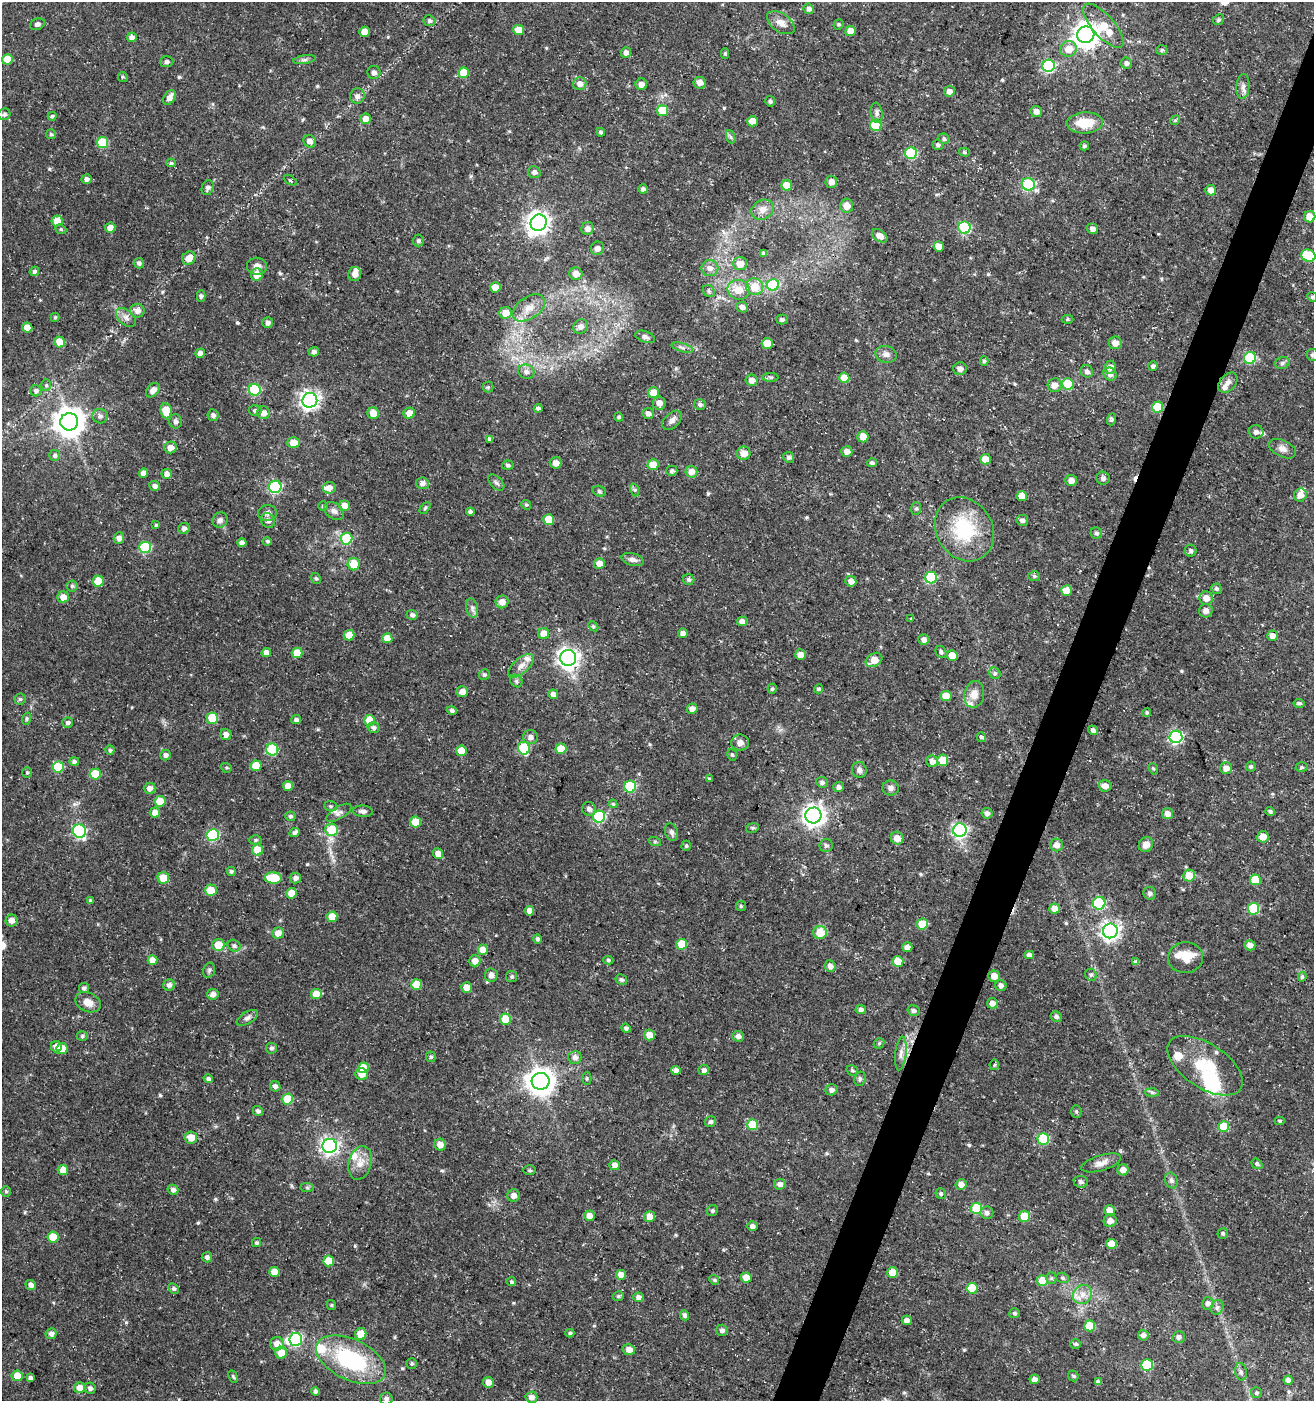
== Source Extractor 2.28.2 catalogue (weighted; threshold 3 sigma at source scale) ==
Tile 10 of 4 x 4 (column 2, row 3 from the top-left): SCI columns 1521-2832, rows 1409-2807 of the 5730 x 5606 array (HDU 1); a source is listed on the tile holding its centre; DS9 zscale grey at full resolution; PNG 1316 x 1403 px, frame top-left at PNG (2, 2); each listed source drawn as its Kron ellipse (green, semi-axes under 4 px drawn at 4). Shown black and unused: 3% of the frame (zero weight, under 3 of 5 exposures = <1% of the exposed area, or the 3 px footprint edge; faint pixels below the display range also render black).
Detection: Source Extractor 2.28.2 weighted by HDU 2 'WHT'; one run over the whole footprint, this tile lists its part. Background 0.0259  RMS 0.0022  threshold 0.0101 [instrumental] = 3 sigma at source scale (4.5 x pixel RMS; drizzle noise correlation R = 1.50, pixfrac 1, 0.0396/0.0396 arcsec/px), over >= 5 px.
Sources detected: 554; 2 inside a brighter object's white glare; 1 cosmic-ray / hot-pixel residue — neither listed nor drawn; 13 inside a brighter listed object's ellipse — not listed separately; of the other 538, all 500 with FLUX_AUTO >= 0.297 (the completeness limit of this list) listed and drawn (38 fainter detections not listed), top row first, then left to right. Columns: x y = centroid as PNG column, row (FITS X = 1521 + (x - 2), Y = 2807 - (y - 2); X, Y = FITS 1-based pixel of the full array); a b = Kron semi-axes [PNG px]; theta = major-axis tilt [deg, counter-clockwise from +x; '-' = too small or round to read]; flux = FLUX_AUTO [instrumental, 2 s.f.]
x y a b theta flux
809 9 5 5 - 0.83
1218 20 6 5 - 0.4
430 21 6 5 - 0.53
781 23 15 9 -34 1.9
37 24 8 5 20 0.73
839 24 5 5 - 0.36
1103 26 28 11 -48 6.9
519 30 5 5 - 3.2
850 31 5 5 - 2.4
365 32 5 5 - 3
1086 35 8 8 - 200
132 37 5 5 - 1
1069 49 8 8 - 3.3
1162 50 5 5 - 0.41
626 53 5 5 - 0.99
725 54 5 4 - 0.38
7 59 5 5 - 4.8
304 60 11 4 9 0.61
167 62 6 5 - 0.64
1126 63 6 5 - 0.78
1048 66 6 6 - 28
374 73 6 6 - 0.87
463 73 5 5 - 5.2
123 77 5 5 - 0.31
700 83 6 6 - 1.5
580 84 6 6 - 1.6
641 84 6 5 - 1.3
1243 86 13 6 86 1
949 91 5 5 - 1.2
357 96 7 7 - 1.1
169 97 8 5 55 1.6
770 101 5 5 - 0.49
663 111 5 5 - 7
1036 111 6 5 - 1
877 113 10 6 -82 0.73
4 114 6 5 - 0.64
52 116 4 4 - 0.42
366 119 5 5 - 2.1
1175 120 5 4 - 0.34
752 121 5 5 - 2.9
1085 123 18 10 3 5.5
876 125 6 5 - 8.1
601 132 4 4 - 0.32
51 134 5 4 - 0.37
731 137 7 4 -71 0.44
944 139 6 5 - 0.53
310 141 7 5 -42 1.3
102 142 5 5 - 11
938 145 5 5 - 0.56
1084 146 5 4 - 0.45
964 152 5 4 - 0.34
911 153 6 6 - 20
171 163 4 4 - 0.37
534 172 6 5 - 0.89
87 179 5 4 - 0.9
290 180 7 4 -29 0.56
831 182 6 6 - 1.3
1028 184 7 6 - 22
787 185 5 5 - 3.7
208 188 8 5 69 0.72
643 189 5 4 - 0.58
1211 190 5 5 - 1.5
847 206 7 6 - 2.1
763 210 12 9 27 1.4
1310 217 6 5 - 3.5
57 221 5 5 - 2.9
539 223 8 8 - 160
110 228 5 5 - 1.6
964 228 6 6 - 21
61 229 6 4 -22 0.35
588 229 6 6 - 1.1
1093 229 6 5 - 1
880 236 8 5 -34 1.5
418 241 6 5 - 0.51
939 247 5 5 - 2.5
597 248 7 6 - 1.1
763 253 4 4 - 0.45
1308 256 7 6 - 12
189 258 7 6 - 2.2
139 263 5 5 - 0.67
740 264 7 6 - 2
257 266 10 8 -5 1.4
710 268 8 8 - 1.3
34 271 5 4 - 0.54
355 274 7 6 - 1.5
576 274 6 6 - 1.8
257 275 6 6 - 2.6
773 285 6 6 - 12
495 287 5 5 - 2.5
755 287 8 8 - 3.5
739 290 11 9 -11 3
709 291 6 5 - 0.43
201 296 5 4 - 0.52
1312 297 5 4 - 0.35
742 307 6 5 - 1.1
529 308 18 11 34 2.9
137 311 7 7 - 1.5
506 313 6 6 - 2.9
55 317 5 3 - 0.32
126 317 11 7 -42 1.2
782 319 6 5 - 0.49
1067 319 6 4 -2 0.36
268 323 5 5 - 0.75
581 326 8 7 - 1.1
27 327 5 5 - 2.7
645 337 10 5 -19 0.85
59 342 5 5 - 4.4
767 343 5 5 - 3.4
1115 343 6 6 - 1.7
682 347 11 3 -15 0.56
314 352 5 4 - 0.76
200 353 5 4 - 1.3
886 354 10 8 -14 1.1
1313 355 6 6 - 0.59
1250 358 6 6 - 17
984 361 5 4 - 0.44
1282 363 7 5 17 0.59
1153 366 5 4 - 0.59
1110 367 6 6 - 1.2
960 369 7 6 - 1.1
1087 371 6 6 - 0.78
526 372 8 7 - 0.94
1110 374 7 6 - 0.99
771 377 8 4 0 0.45
844 378 5 5 - 3.7
752 380 6 5 - 1.1
1228 383 11 8 49 1.2
1068 384 6 5 - 6.8
46 385 6 5 - 0.39
1055 385 7 7 - 1.6
488 387 5 5 - 0.33
153 390 8 5 48 1.6
255 390 6 6 - 17
36 391 5 5 - 0.75
653 392 5 5 - 3.3
310 400 7 7 - 97
659 403 6 6 - 1.4
700 405 6 5 - 0.6
1158 407 5 5 - 7
538 408 4 4 - 0.49
166 411 8 5 -84 5.4
255 411 6 5 - 0.55
263 413 6 6 - 1.5
373 413 6 5 - 2.6
409 413 6 5 - 2.5
648 413 5 5 - 1.1
213 415 6 5 - 0.73
100 416 7 7 - 0.84
619 417 4 4 - 0.43
1112 419 6 4 71 0.49
672 420 11 7 47 1.2
175 421 7 6 - 0.66
69 422 9 8 - 340
1256 432 7 6 - 0.74
863 437 5 5 - 2.4
489 439 4 3 - 0.66
293 443 6 5 - 2.7
170 448 6 6 - 1.4
1282 449 14 8 -25 1.3
847 451 5 5 - 1.4
744 453 7 6 - 2.1
55 455 5 5 - 0.48
789 457 5 5 - 0.61
985 459 5 5 - 3.2
556 463 6 5 - 1.5
872 463 5 4 - 0.55
508 465 6 4 -6 0.4
653 465 5 5 - 4
672 471 5 5 - 0.5
691 472 6 6 - 1.7
143 473 4 4 - 1.4
167 474 5 5 - 1.4
1103 478 7 6 - 0.74
1071 480 6 5 - 1.4
422 483 6 6 - 1
496 483 10 5 -45 0.59
155 486 5 5 - 0.84
275 487 6 6 - 28
329 488 6 6 - 1.5
635 490 6 4 -71 0.36
599 491 7 5 -18 0.48
1300 495 7 6 - 1.6
1022 496 5 5 - 2.6
526 505 5 4 - 0.32
323 506 5 5 - 0.31
344 506 5 5 - 2.3
425 508 7 4 46 0.33
916 508 6 5 - 0.45
334 511 11 8 -36 0.94
470 512 4 4 - 0.56
267 513 9 8 - 0.98
220 520 8 7 - 0.83
268 520 7 7 - 0.84
549 520 5 5 - 6
1022 520 6 5 - 0.72
156 525 4 4 - 0.32
184 528 5 5 - 0.97
964 529 34 28 -58 15
1096 533 6 5 - 0.54
119 538 6 5 - 0.95
346 539 6 6 - 11
267 541 4 4 - 0.37
242 543 4 4 - 1.1
145 547 6 5 - 18
1191 551 6 6 - 0.57
633 560 11 6 -14 1
599 563 5 5 - 2.3
354 564 6 6 - 4.6
1034 576 6 5 - 0.43
316 578 6 4 -67 0.35
931 578 6 6 - 18
689 580 6 5 - 0.57
98 581 5 5 - 5.7
851 581 5 5 - 1.4
72 586 5 5 - 0.48
1217 589 5 5 - 0.43
1066 590 5 5 - 3.4
63 597 6 5 - 2.1
1206 598 7 6 - 2.1
502 602 6 6 - 1.8
472 608 10 5 -78 0.77
1206 611 7 6 - 1.2
412 615 5 5 - 0.82
911 619 3 3 - 0.8
742 621 5 5 - 1.5
593 626 6 4 -45 0.3
544 633 5 5 - 2.6
683 633 5 4 - 1
349 635 5 5 - 3.9
1273 636 5 5 - 1.4
387 638 5 5 - 2.9
924 640 5 5 - 1.1
266 652 5 4 - 1.4
941 652 6 5 - 0.52
297 653 5 5 - 4.1
800 655 5 5 - 1.6
952 655 5 5 - 4
568 658 8 8 - 120
874 660 9 6 33 2.8
521 666 15 7 41 1.6
995 673 6 5 - 0.47
484 675 5 5 - 0.42
516 681 7 5 -48 0.49
772 689 5 4 - 0.39
819 689 4 4 - 0.47
462 692 6 5 - 1.7
553 694 5 5 - 1.3
974 694 13 10 79 2.2
946 696 5 5 - 3.3
20 699 5 5 - 0.43
1299 703 5 4 - 0.51
692 709 5 5 - 1.2
452 710 5 4 - 0.55
1147 712 5 4 - 0.35
212 718 5 5 - 8.5
26 719 6 4 71 0.36
296 720 5 4 - 0.67
369 720 5 5 - 5.2
68 723 5 5 - 0.71
374 728 6 5 - 0.71
1093 730 5 4 - 0.65
226 734 6 5 - 1.1
530 737 7 7 - 1
981 737 5 4 - 0.5
1176 737 6 6 - 40
740 743 9 8 - 1.3
524 748 6 6 - 15
561 749 5 5 - 4.2
110 750 4 4 - 0.49
272 750 6 6 - 16
461 751 5 5 - 3.7
165 755 5 5 - 0.8
732 755 6 4 -72 0.36
943 760 5 5 - 3.9
74 761 5 4 - 0.71
932 761 6 5 - 1.3
256 766 5 5 - 4.7
58 767 6 5 - 11
1251 767 5 5 - 0.46
1302 767 6 4 0 0.39
226 768 6 4 -19 0.32
1226 768 6 6 - 1.7
1153 769 6 4 -68 0.31
859 770 8 7 - 0.94
27 772 5 4 - 0.32
95 774 5 5 - 7
710 779 4 3 - 0.41
822 782 6 5 - 0.68
288 786 5 5 - 2.3
1105 786 6 5 - 1.6
630 787 6 6 - 17
839 787 5 5 - 0.75
150 788 6 5 - 1.1
891 788 8 7 - 0.87
160 801 5 5 - 4.4
613 804 4 4 - 0.31
330 806 6 5 - 0.39
589 809 7 7 - 1
363 811 10 6 -4 0.76
1270 811 4 4 - 0.42
155 813 5 5 - 2
339 813 14 6 31 0.93
987 813 5 5 - 0.83
1168 813 5 5 - 1.3
813 815 8 8 - 150
290 816 5 5 - 0.47
599 817 6 6 - 23
415 822 5 5 - 4.6
752 828 6 4 10 0.35
332 830 6 6 - 7.8
960 830 7 6 - 55
79 831 7 6 - 34
294 832 6 4 26 0.57
672 832 9 6 -70 0.71
213 835 6 6 - 22
1263 837 6 5 - 2.2
897 838 6 6 - 2
255 840 6 5 - 0.38
655 842 6 4 -19 0.32
1057 845 6 6 - 1.4
1146 845 8 7 - 1.5
686 846 5 4 - 0.36
826 846 6 6 - 0.58
257 850 5 5 - 4.3
438 853 5 5 - 1.7
231 871 4 4 - 0.47
1189 876 6 6 - 3.2
163 878 6 5 - 4.2
273 878 9 5 -2 8.7
295 878 6 5 - 1
1255 880 5 5 - 6.1
211 890 6 5 - 4
291 893 5 5 - 3.2
1150 893 6 6 - 0.72
90 901 4 4 - 0.38
1099 903 6 6 - 21
741 906 5 5 - 0.35
1054 908 5 5 - 1.9
1254 909 6 5 - 13
529 911 5 4 - 1.2
332 917 5 5 - 3.3
12 920 6 6 - 1.4
922 924 5 5 - 5.5
1110 931 7 7 - 99
278 933 5 5 - 2
820 933 6 6 - 4.8
537 939 5 4 - 0.61
682 944 5 5 - 5
218 945 6 6 - 4.3
1250 945 5 5 - 1.5
234 946 7 5 -30 0.53
907 947 5 5 - 1.2
483 950 5 5 - 3
1029 955 4 4 - 0.99
1186 958 17 15 6 4.4
152 960 5 5 - 2.2
608 960 5 4 - 0.37
475 961 6 5 - 1.6
898 962 5 5 - 3.6
1136 962 4 4 - 0.67
830 966 6 5 - 1.4
209 970 8 5 73 0.48
491 975 6 6 - 1.4
1091 975 6 5 - 0.49
994 976 6 5 - 2.2
512 977 5 5 - 0.41
1302 977 5 4 - 0.41
621 980 6 5 - 0.54
417 984 5 5 - 5.4
169 985 6 5 - 0.83
1001 986 5 5 - 0.89
467 987 5 5 - 2.6
84 988 5 5 - 0.62
213 994 5 5 - 1.3
316 994 5 5 - 3.9
88 1002 13 9 -24 2.2
992 1003 5 5 - 1.3
861 1009 5 5 - 0.68
913 1010 6 5 - 0.64
1056 1016 6 5 - 0.58
247 1018 12 6 31 0.8
506 1019 5 5 - 5.9
626 1028 4 4 - 0.66
649 1035 5 5 - 2.1
82 1036 5 5 - 0.38
738 1036 6 5 - 1
879 1043 6 4 43 0.33
56 1047 5 5 - 1.7
62 1048 5 5 - 3.1
271 1048 5 5 - 0.5
901 1053 17 5 83 1.4
431 1057 5 5 - 0.42
575 1057 6 6 - 1
994 1065 5 5 - 0.31
1205 1066 43 22 -33 9.8
363 1068 5 5 - 3.8
676 1070 4 4 - 1.3
704 1070 5 5 - 0.94
852 1070 6 5 - 0.42
361 1074 6 5 - 2.3
587 1078 6 4 -89 0.33
208 1079 5 4 - 0.62
860 1079 7 5 70 0.45
541 1081 9 8 - 260
275 1086 5 5 - 0.84
831 1090 6 5 - 0.82
1152 1092 7 4 -2 0.41
287 1099 5 5 - 6.8
258 1111 5 4 - 0.61
1076 1111 6 5 - 0.4
1280 1121 5 4 - 0.3
710 1122 6 5 - 0.67
753 1125 5 5 - 7.9
1224 1127 5 5 - 7.2
191 1137 6 6 - 2.7
1043 1139 6 6 - 16
440 1145 6 6 - 1.8
330 1146 7 7 - 83
360 1163 17 11 74 2.7
1101 1163 21 7 17 1.7
1257 1164 6 5 - 0.51
614 1165 5 5 - 1.3
63 1170 5 5 - 2.1
530 1170 6 5 - 0.38
1123 1170 5 5 - 1.8
1171 1180 8 6 -68 0.74
1081 1182 7 6 - 0.52
780 1184 6 5 - 0.86
961 1184 5 5 - 1.5
307 1187 7 4 -1 0.41
173 1190 5 5 - 0.79
6 1191 5 5 - 0.36
941 1194 5 5 - 0.41
513 1195 6 6 - 1.3
977 1208 5 5 - 11
1110 1210 5 5 - 2.4
712 1211 6 5 - 0.46
987 1213 6 6 - 0.91
589 1216 5 5 - 1.9
1025 1216 5 5 - 4.9
650 1217 5 5 - 2.1
1110 1221 6 6 - 1.4
752 1226 5 5 - 0.83
1223 1233 5 5 - 0.42
53 1237 5 5 - 5.2
257 1242 4 4 - 0.37
1111 1244 5 5 - 3.8
207 1257 5 5 - 0.59
329 1261 5 5 - 4.5
274 1272 5 5 - 3.4
893 1273 5 5 - 3.7
621 1275 5 4 - 2.1
746 1277 5 5 - 2.3
1051 1278 5 5 - 0.39
1063 1278 6 5 - 0.46
714 1280 5 4 - 0.34
1042 1281 5 5 - 4.7
511 1282 4 4 - 0.42
31 1285 5 5 - 1
173 1288 5 4 - 0.51
972 1288 5 5 - 8.5
1082 1294 10 9 - 1.9
618 1296 6 4 16 0.4
638 1297 5 4 - 1.1
1208 1303 6 6 - 1.1
331 1305 5 4 - 0.3
1217 1307 7 6 - 0.63
1015 1313 5 5 - 0.46
685 1315 5 4 - 0.76
907 1320 5 5 - 1.1
1090 1326 5 5 - 6.7
722 1330 6 5 - 0.67
570 1333 4 4 - 0.41
51 1334 5 5 - 0.93
361 1334 6 5 - 3
1143 1335 5 5 - 0.88
1179 1337 6 6 - 0.84
296 1339 6 6 - 24
277 1344 7 6 - 2.1
1076 1344 5 4 - 0.42
629 1350 6 5 - 1.5
281 1353 6 6 - 3.2
351 1360 37 20 -25 23
412 1364 5 5 - 0.39
1147 1365 6 6 - 8.2
1241 1372 9 6 -81 0.66
17 1376 5 5 - 2.8
233 1376 6 4 -62 0.35
1073 1376 6 5 - 0.38
30 1378 4 4 - 0.68
1035 1379 5 5 - 1
1288 1380 4 4 - 1
488 1382 5 5 - 1.6
1098 1382 4 4 - 0.63
80 1388 6 5 - 2.5
90 1388 5 5 - 0.81
315 1391 4 4 - 0.55
1257 1393 5 5 - 0.41
531 1397 6 5 - 1.3
386 1399 6 6 - 0.76
Overlapping masked pixels (flux is a lower limit): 1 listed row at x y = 901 1053
Isophote crosses this tile's border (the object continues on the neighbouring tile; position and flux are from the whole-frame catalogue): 3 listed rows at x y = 1308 256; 1313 355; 386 1399